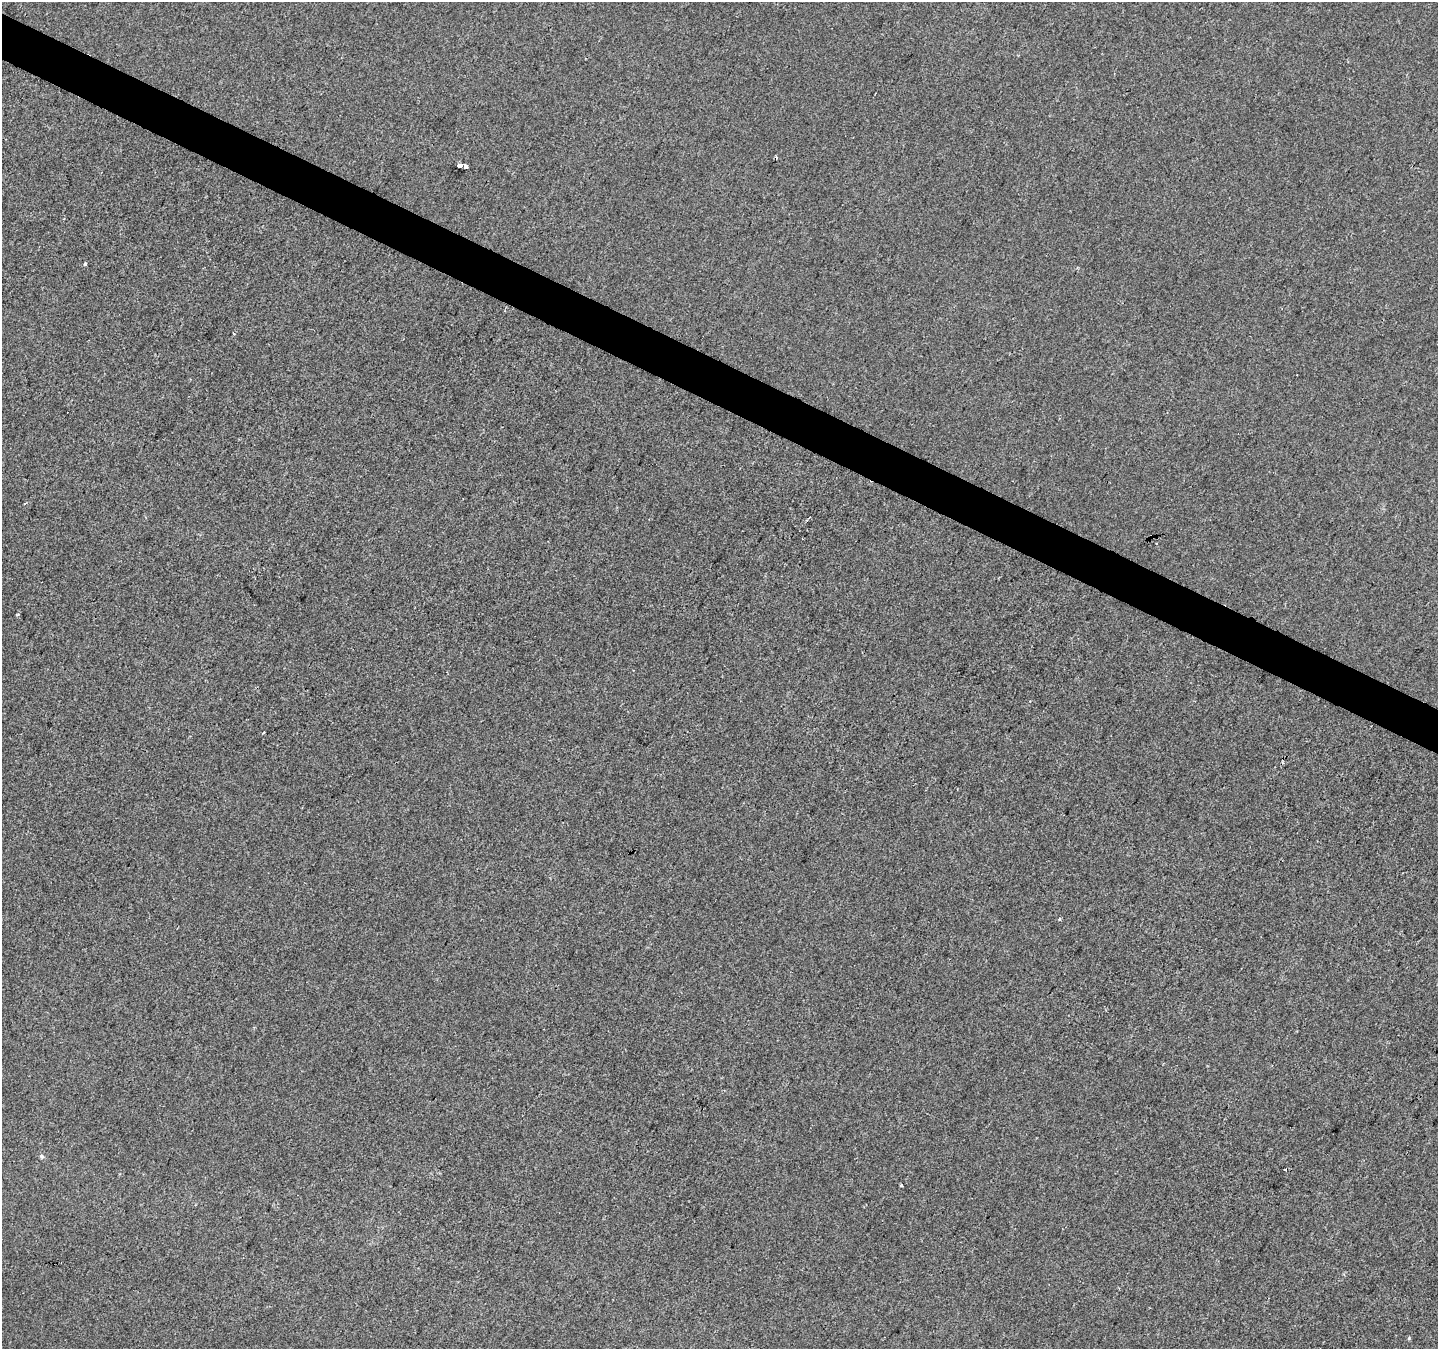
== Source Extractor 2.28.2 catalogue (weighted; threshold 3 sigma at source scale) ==
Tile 11 of 4 x 4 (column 3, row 3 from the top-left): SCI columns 2880-4315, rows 1612-2958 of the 5752 x 5851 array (HDU 1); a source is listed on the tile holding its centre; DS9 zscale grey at full resolution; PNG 1440 x 1351 px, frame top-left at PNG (2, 2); no overlay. Shown black and unused: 3% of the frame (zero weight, under 2 of 3 exposures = <1% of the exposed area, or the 3 px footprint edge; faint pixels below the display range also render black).
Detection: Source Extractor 2.28.2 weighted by HDU 2 'WHT'; one run over the whole footprint, this tile lists its part. Background -3.62e-04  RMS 0.0045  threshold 0.0203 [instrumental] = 3 sigma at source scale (4.5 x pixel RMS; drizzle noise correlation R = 1.50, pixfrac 1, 0.0396/0.0396 arcsec/px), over >= 5 px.
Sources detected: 13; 1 cosmic-ray / hot-pixel residue — not listed; the other 12 listed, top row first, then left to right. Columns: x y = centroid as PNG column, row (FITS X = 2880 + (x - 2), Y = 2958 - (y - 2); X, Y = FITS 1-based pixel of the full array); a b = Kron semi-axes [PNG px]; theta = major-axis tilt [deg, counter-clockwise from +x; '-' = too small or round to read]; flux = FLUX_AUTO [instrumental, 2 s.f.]
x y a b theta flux
776 157 3 3 - 1.4
459 166 6 3 -2 25
465 166 4 3 - 13
85 264 4 3 - 1.5
25 504 4 2 - 0.49
18 614 4 3 - 0.46
264 732 3 2 - 0.47
1060 919 4 3 - 0.54
42 1156 6 5 - 0.88
1284 1170 3 3 - 1.2
901 1185 3 3 - 0.71
1409 1338 5 3 - 0.45